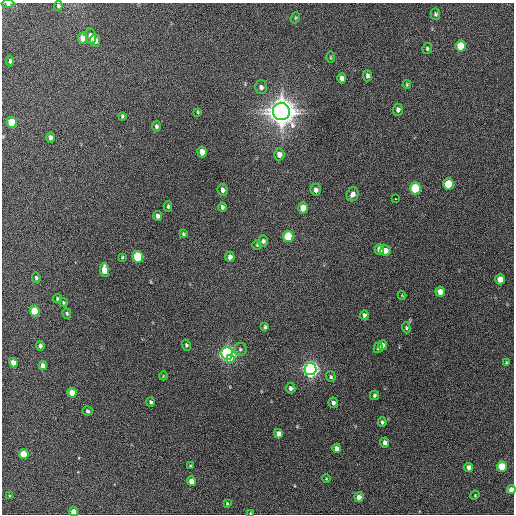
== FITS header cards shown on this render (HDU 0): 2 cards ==
NAXIS1  =                  512 / Axis length
NAXIS2  =                  512 / Axis length

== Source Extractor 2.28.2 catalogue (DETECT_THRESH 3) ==
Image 512 x 512 px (HDU 0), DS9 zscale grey, 1 PNG px = 1 image px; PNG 516 x 516 px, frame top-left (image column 1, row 512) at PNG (2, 3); each listed source drawn as its Kron ellipse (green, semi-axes under 4 px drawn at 4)
Background 233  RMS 15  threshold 44.4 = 3 sigma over >= 5 px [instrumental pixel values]
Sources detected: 91; all 91 listed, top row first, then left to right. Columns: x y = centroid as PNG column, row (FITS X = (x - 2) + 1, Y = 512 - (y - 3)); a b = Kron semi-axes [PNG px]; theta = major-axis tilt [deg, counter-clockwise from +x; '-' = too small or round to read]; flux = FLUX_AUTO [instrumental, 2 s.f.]
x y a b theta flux
8 4 6 4 0 2.1e+03
58 6 5 4 - 1.6e+03
435 14 5 4 - 1.7e+03
295 18 6 3 71 1.1e+03
91 36 8 5 -80 7.3e+03
83 38 5 4 - 9.7e+03
95 41 6 5 - 5.7e+03
461 46 5 5 - 2.8e+04
427 48 5 4 - 1.7e+03
330 57 6 4 -89 1.1e+03
10 61 5 3 - 1.6e+03
367 76 6 4 87 2.7e+03
342 78 5 4 - 4.4e+03
407 84 4 3 - 1.2e+03
261 87 7 6 - 3.5e+03
398 110 6 5 - 2.9e+03
281 111 9 8 - 1.8e+06
198 112 4 3 - 9.8e+02
122 116 4 3 - 1.3e+03
12 122 5 5 - 2.9e+04
156 126 5 4 - 2.0e+03
50 137 5 3 - 3.0e+03
202 152 5 4 - 1.1e+04
279 154 6 5 - 5.8e+03
448 184 6 5 - 4.0e+04
415 188 6 5 - 5.6e+04
223 190 6 5 - 3.9e+03
316 190 6 5 - 3.9e+03
352 194 7 5 68 5.0e+03
395 199 3 3 - 4.0e+03
168 206 5 3 - 1.7e+03
222 207 4 3 - 1.8e+03
303 208 5 5 - 1.4e+04
157 216 5 4 - 3.0e+03
183 234 4 4 - 1.4e+03
288 236 6 5 - 5.3e+04
263 241 6 5 - 2.6e+03
257 245 4 4 - 1.2e+03
379 249 5 4 - 6.2e+03
385 251 5 5 - 6.4e+03
122 257 4 3 - 1.1e+03
138 257 6 5 - 6.1e+04
230 257 5 4 - 4.4e+03
105 270 7 4 -87 1.8e+04
36 278 5 4 - 1.8e+03
500 279 5 5 - 1.2e+04
440 292 5 5 - 7.8e+03
402 295 4 3 - 7.3e+02
57 299 4 4 - 1.3e+03
63 302 4 4 - 1.2e+03
35 311 5 4 - 3.3e+04
67 314 5 3 - 1.4e+03
364 315 5 4 - 2.3e+03
265 327 4 3 - 1.5e+03
406 328 5 4 - 1.4e+03
186 345 5 4 - 1.6e+03
382 345 5 4 - 3.8e+03
40 346 5 3 - 2.6e+03
378 348 5 4 - 1.4e+03
240 349 6 6 - 2.3e+03
227 353 6 6 - 4.7e+05
231 359 3 2 - 1.3e+04
13 363 5 4 - 1.1e+04
506 363 4 3 - 1.2e+03
43 366 4 4 - 5.7e+03
310 369 6 6 - 5.5e+05
163 376 4 3 - 6.7e+02
331 377 5 4 - 1.5e+03
291 388 5 4 - 2.8e+03
72 393 5 4 - 1.2e+04
374 395 4 4 - 1.7e+03
151 402 4 4 - 2.2e+03
333 403 5 4 - 3.0e+03
87 411 5 4 - 1.8e+03
382 422 5 3 - 1.8e+03
278 434 5 4 - 6.5e+03
385 443 5 4 - 4.3e+03
337 448 4 4 - 5.6e+03
24 454 5 4 - 2.5e+04
190 466 3 3 - 8.1e+02
469 467 4 4 - 4.6e+03
502 467 5 5 - 3.1e+04
326 479 4 3 - 7.3e+02
191 481 5 4 - 1.0e+04
511 490 4 4 - 7.1e+03
475 495 5 4 - 9.2e+02
10 496 4 3 - 1.1e+03
359 497 5 4 - 5.9e+03
227 503 4 3 - 1.1e+03
74 512 4 4 - 1.2e+04
250 513 4 2 - 6.5e+02
At the frame edge (FLAGS 8, measured only in part): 4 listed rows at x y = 8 4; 511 490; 74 512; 250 513